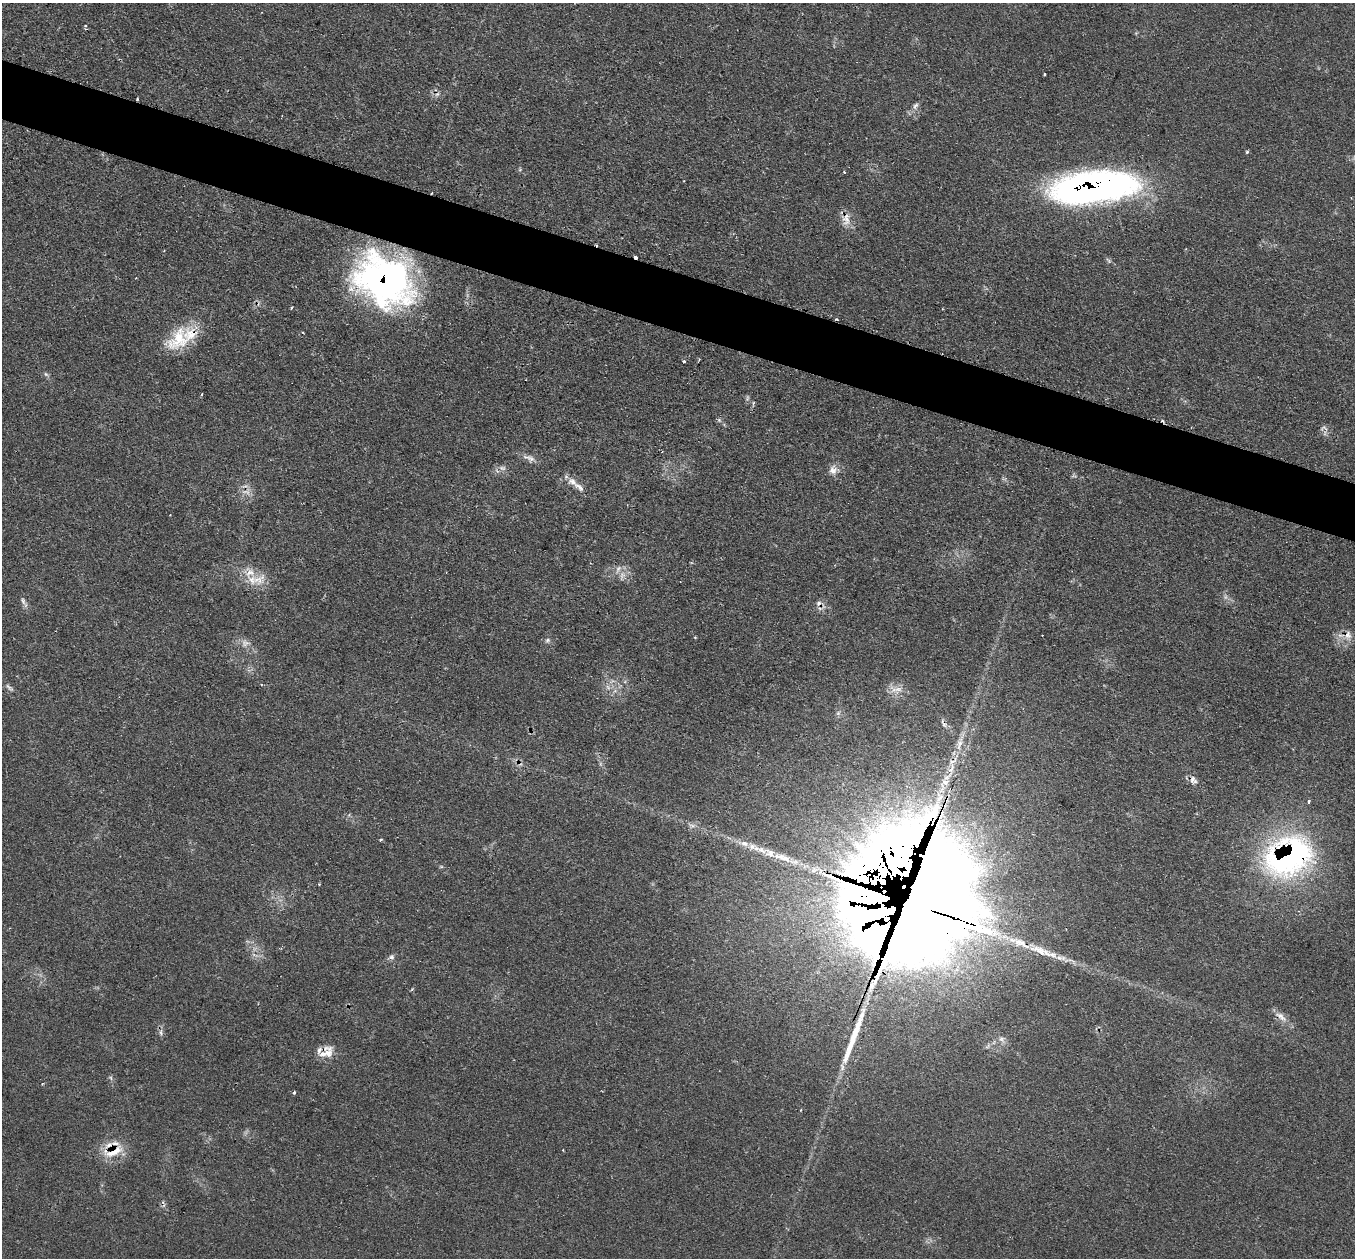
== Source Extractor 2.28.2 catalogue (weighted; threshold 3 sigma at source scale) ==
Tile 11 of 4 x 4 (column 3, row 3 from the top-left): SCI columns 2705-4057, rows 1528-2783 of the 5412 x 5432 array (HDU 1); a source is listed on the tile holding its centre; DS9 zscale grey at full resolution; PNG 1357 x 1260 px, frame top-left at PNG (2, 3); no overlay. Shown black and unused: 5% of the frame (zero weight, under 2 of 3 exposures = <1% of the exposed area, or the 3 px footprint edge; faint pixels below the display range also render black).
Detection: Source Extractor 2.28.2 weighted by HDU 2 'WHT'; one run over the whole footprint, this tile lists its part. Background 0.079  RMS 0.0058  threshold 0.0259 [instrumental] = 3 sigma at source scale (4.5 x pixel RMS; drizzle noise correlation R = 1.50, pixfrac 1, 0.05/0.05 arcsec/px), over >= 5 px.
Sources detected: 84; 2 too faint to see at this stretch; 3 inside a brighter object's white glare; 10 cosmic-ray / hot-pixel residue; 1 long thin detection or spike segment (spike, bleed or trail) — not listed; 13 inside a brighter listed object's ellipse — not listed separately; the other 55 listed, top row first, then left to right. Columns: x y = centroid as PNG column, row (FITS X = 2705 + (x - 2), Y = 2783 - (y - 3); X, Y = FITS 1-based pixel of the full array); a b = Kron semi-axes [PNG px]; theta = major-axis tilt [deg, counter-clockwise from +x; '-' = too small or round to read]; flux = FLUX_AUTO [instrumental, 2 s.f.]
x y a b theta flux
85 26 4 3 - 0.57
1044 74 3 3 - 1.3
137 99 3 2 - 0.68
915 106 11 6 55 2.2
1247 152 5 4 - 0.76
844 172 3 3 - 0.65
1095 187 87 29 7 270
846 219 20 10 -89 6.2
1109 260 10 4 -51 1.3
384 280 63 47 -33 210
291 308 3 3 - 0.62
837 319 4 2 - 0.67
178 340 37 24 45 25
699 359 3 3 - 0.63
684 361 3 3 - 1.5
46 374 7 5 -44 1.2
202 394 4 3 - 0.55
1324 428 12 7 14 2.2
529 458 18 8 -21 3.8
503 468 8 6 0 2
833 470 14 11 80 4.5
572 481 14 9 -29 4.7
618 569 12 6 63 3.1
258 580 24 12 35 9.2
23 601 12 6 -67 2.1
1348 635 12 9 86 4.4
695 637 4 3 - 0.51
547 640 8 5 42 1.3
245 643 13 9 12 3.8
9 687 14 4 -41 1.8
608 687 8 4 -53 1.7
898 689 12 7 13 4.3
959 744 21 8 78 6.2
951 769 15 7 58 5
1193 780 12 7 -49 3.2
945 782 12 8 -38 4.1
1309 801 3 3 - 2.1
380 840 5 3 - 0.71
752 846 13 8 -2 3.9
1288 856 59 43 27 150
785 858 35 8 -16 11
441 867 6 4 0 0.69
319 884 3 3 - 0.54
912 904 62 45 54 8700
1021 943 29 10 -28 11
1052 955 15 8 -8 4.7
391 957 8 7 - 1.8
1281 1016 20 8 -38 5
161 1033 8 5 85 1.7
1001 1039 9 6 14 2.2
328 1053 17 13 53 7.2
294 1092 3 3 - 1.5
800 1110 4 3 - 0.41
563 1150 2 2 - 0.41
114 1152 33 13 18 14
Overlapping masked pixels (flux is a lower limit): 10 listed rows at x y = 137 99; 1095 187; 846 219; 384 280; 837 319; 1288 856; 912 904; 1021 943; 1281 1016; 114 1152
Unlisted compact peaks at least as high as the median listed source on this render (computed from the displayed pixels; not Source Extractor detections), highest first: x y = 719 420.